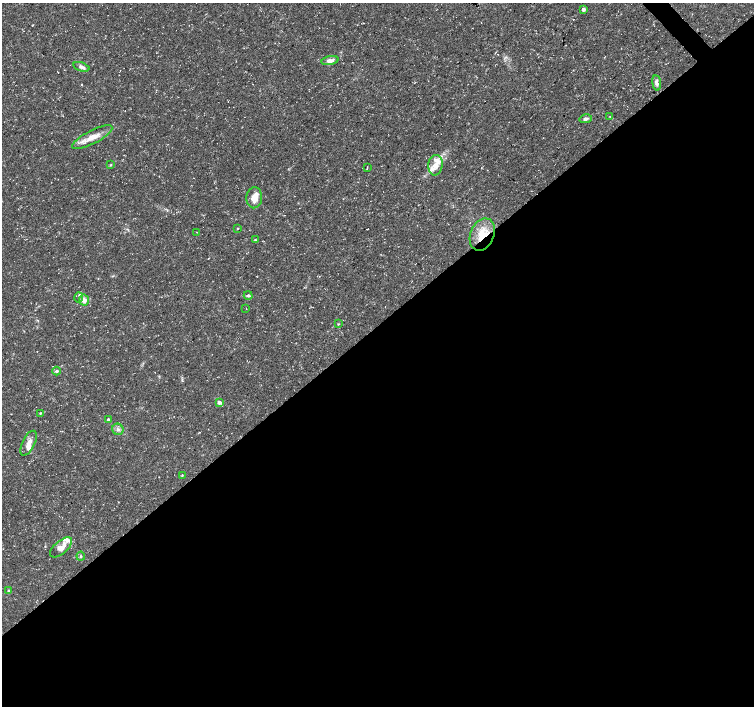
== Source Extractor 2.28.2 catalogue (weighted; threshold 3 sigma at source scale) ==
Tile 15 of 4 x 4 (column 3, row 4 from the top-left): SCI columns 3012-4514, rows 212-1618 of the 6018 x 5987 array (HDU 1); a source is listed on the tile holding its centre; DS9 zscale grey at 2 x 2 block average (1 PNG px = mean of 2 x 2 image px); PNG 756 x 708 px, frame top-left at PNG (2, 3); each listed source drawn as its Kron ellipse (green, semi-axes under 4 px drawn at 4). Shown black and unused: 54% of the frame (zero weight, under 3 of 5 exposures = <1% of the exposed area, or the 3 px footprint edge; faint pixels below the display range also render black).
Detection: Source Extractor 2.28.2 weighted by HDU 2 'WHT'; one run over the whole footprint, this tile lists its part. Background 0.0226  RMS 0.0035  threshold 0.0157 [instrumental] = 3 sigma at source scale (4.5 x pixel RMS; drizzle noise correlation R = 1.50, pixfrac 1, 0.0396/0.0396 arcsec/px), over >= 5 px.
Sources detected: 34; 4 inside a brighter listed object's ellipse — not listed separately; the other 30 listed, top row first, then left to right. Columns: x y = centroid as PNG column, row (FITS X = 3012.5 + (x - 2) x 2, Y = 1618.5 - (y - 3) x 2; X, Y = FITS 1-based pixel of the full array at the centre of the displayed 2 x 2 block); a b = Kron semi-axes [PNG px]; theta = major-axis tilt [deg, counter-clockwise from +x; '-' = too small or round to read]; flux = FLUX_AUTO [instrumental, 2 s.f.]
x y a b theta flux
583 9 3 3 - 3.8
330 61 9 4 11 4.7
81 67 8 4 -17 3.2
657 83 7 4 -82 3.3
610 116 3 2 - 0.43
585 119 6 3 10 2.3
92 137 22 6 27 11
110 165 3 2 - 0.57
435 165 10 7 82 7
367 168 4 2 - 0.4
254 198 10 8 85 8.7
238 228 3 2 - 0.55
197 232 2 2 - 0.33
482 234 17 11 67 18
255 240 3 3 - 0.76
248 295 4 4 - 1.3
79 297 5 3 - 1.4
84 300 6 5 - 4.5
246 309 2 2 - 0.23
338 324 3 2 - 0.45
57 371 4 4 - 1.4
219 402 4 3 - 3.5
40 413 3 2 - 0.72
108 420 3 2 - 2.8
118 429 6 5 - 2.6
29 443 13 6 64 6
182 475 3 3 - 0.61
61 547 13 6 40 9.6
81 556 4 3 - 0.97
9 591 4 3 - 1
Overlapping masked pixels (flux is a lower limit): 1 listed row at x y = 482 234